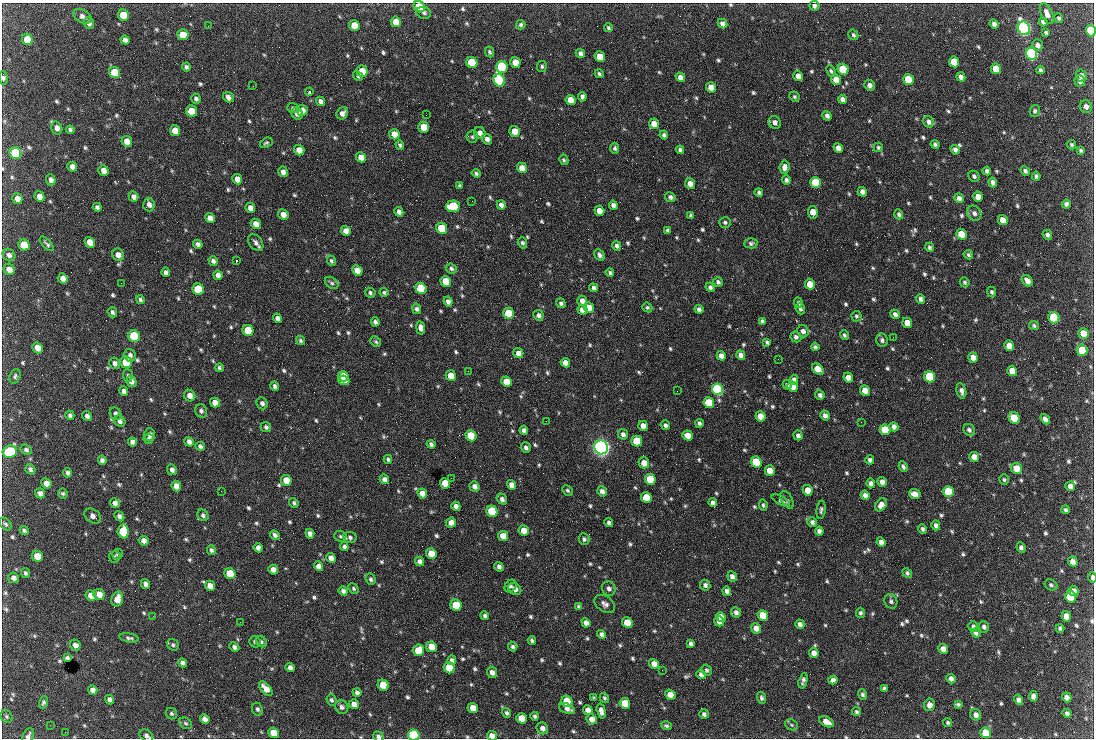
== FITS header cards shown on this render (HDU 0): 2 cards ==
NAXIS1  =                 1092 /fastest changing axis
NAXIS2  =                  736 /next to fastest changing axis

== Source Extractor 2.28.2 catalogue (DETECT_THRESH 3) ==
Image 1092 x 736 px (HDU 0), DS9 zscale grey, 1 PNG px = 1 image px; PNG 1096 x 740 px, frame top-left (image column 1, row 736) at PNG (2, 3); each listed source drawn as its Kron ellipse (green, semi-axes under 4 px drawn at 4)
Background 1810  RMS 39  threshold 118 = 3 sigma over >= 5 px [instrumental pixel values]
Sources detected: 782; of the 782, the 500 brightest by FLUX_AUTO listed and drawn (282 fainter detections omitted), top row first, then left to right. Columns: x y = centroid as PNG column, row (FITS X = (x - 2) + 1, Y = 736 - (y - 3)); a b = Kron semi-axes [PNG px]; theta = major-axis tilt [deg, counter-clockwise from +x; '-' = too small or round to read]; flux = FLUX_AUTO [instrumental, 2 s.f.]
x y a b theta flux
814 6 5 5 - 7.8e+03
419 7 6 5 - 7.9e+04
424 13 7 6 - 7.2e+03
1047 13 11 5 -66 1.7e+04
123 15 6 5 - 7.2e+04
82 16 9 6 -29 1.2e+04
1059 18 4 4 - 4.9e+03
396 22 5 5 - 5.0e+04
1043 22 4 4 - 8.0e+03
89 23 6 4 -67 1.0e+04
723 24 5 4 - 1.1e+04
994 24 5 4 - 1.2e+04
521 25 5 4 - 5.4e+03
208 26 2 2 - 4.7e+03
354 26 5 5 - 5.4e+04
608 28 4 4 - 4.6e+03
1024 28 7 6 - 1.2e+06
1091 31 6 5 - 1.4e+05
1046 33 4 3 - 5.0e+03
183 35 6 5 - 4.7e+04
853 35 5 4 - 5.5e+03
27 39 6 5 - 7.3e+04
125 40 5 4 - 9.7e+03
1037 45 6 5 - 1.1e+04
490 52 5 4 - 5.5e+03
580 53 5 4 - 9.5e+03
1032 54 6 5 - 7.7e+05
600 57 5 5 - 5.8e+04
954 62 5 5 - 5.4e+04
472 63 6 5 - 1.6e+05
515 63 5 5 - 3.6e+04
542 66 5 4 - 4.9e+03
186 67 4 4 - 7.1e+03
502 67 6 5 - 2.6e+05
843 69 6 5 - 1.9e+05
996 69 5 5 - 5.6e+04
1040 70 4 3 - 5.3e+03
362 71 5 5 - 4.5e+04
831 71 6 4 -63 5.3e+03
114 72 6 5 - 7.6e+04
599 74 4 3 - 5.1e+03
358 76 5 4 - 5.7e+03
798 76 5 4 - 2.0e+04
1081 76 6 5 - 1.2e+04
680 77 5 4 - 1.6e+04
961 77 5 4 - 1.0e+04
3 78 7 4 -82 7.1e+03
836 79 5 5 - 2.6e+04
908 79 6 5 - 8.9e+04
499 80 6 5 - 5.5e+05
1080 81 5 5 - 9.6e+03
870 85 5 5 - 1.0e+04
253 86 2 2 - 1.9e+04
711 87 5 5 - 3.0e+04
309 92 4 3 - 5.7e+03
229 97 6 4 -36 1.2e+04
582 97 4 4 - 8.3e+03
794 97 5 5 - 5.1e+03
196 99 5 5 - 7.8e+03
842 99 4 4 - 1.0e+04
571 100 5 5 - 4.1e+04
321 101 5 4 - 1.1e+04
1086 106 6 6 - 1.3e+04
293 108 6 5 - 5.2e+03
302 110 5 5 - 2.0e+04
192 111 6 5 - 6.1e+04
1035 111 6 5 - 5.4e+03
342 113 6 5 - 1.4e+04
297 114 6 5 - 1.4e+04
426 115 2 2 - 6.0e+03
827 116 5 4 - 9.1e+03
775 122 7 6 - 1.2e+04
929 122 6 5 - 9.5e+03
654 124 5 5 - 2.9e+04
424 127 5 5 - 4.9e+04
57 128 6 5 - 1.5e+04
70 130 4 3 - 5.6e+03
175 131 5 5 - 3.7e+04
515 131 5 5 - 3.3e+04
480 133 6 5 - 1.2e+04
394 134 5 5 - 2.6e+04
664 135 4 4 - 6.3e+03
472 137 6 5 - 5.0e+03
487 139 5 4 - 1.2e+04
127 141 5 5 - 2.2e+04
266 143 7 4 28 5.3e+03
935 144 4 3 - 6.4e+03
400 145 5 4 - 4.9e+03
1071 145 5 4 - 4.8e+03
878 147 5 4 - 4.7e+03
615 148 5 4 - 5.6e+03
838 148 5 4 - 1.5e+04
299 150 5 5 - 2.6e+04
680 150 4 4 - 7.0e+03
955 150 5 4 - 8.7e+03
1081 150 4 3 - 5.0e+03
15 153 6 5 - 2.6e+05
361 157 5 4 - 2.2e+04
564 160 5 4 - 5.0e+03
72 167 5 4 - 1.5e+04
784 167 6 5 - 1.5e+04
522 168 5 4 - 2.7e+04
103 171 5 5 - 1.7e+04
987 171 4 4 - 9.1e+03
1025 171 5 4 - 7.2e+03
283 172 5 4 - 1.2e+04
476 173 4 4 - 5.8e+03
974 176 6 5 - 6.7e+03
1036 176 4 4 - 6.8e+03
237 179 5 4 - 2.0e+04
51 180 5 5 - 1.1e+04
786 180 5 4 - 7.6e+03
815 182 5 5 - 1.4e+05
993 182 5 4 - 1.3e+04
690 183 5 5 - 1.7e+04
459 186 4 3 - 5.0e+03
759 192 4 4 - 5.6e+03
862 192 5 4 - 1.4e+04
39 196 5 4 - 1.8e+04
134 197 5 4 - 1.0e+04
670 197 5 4 - 7.9e+03
978 197 5 4 - 2.4e+04
959 198 5 4 - 1.1e+04
17 199 5 5 - 2.0e+04
472 201 2 2 - 8.0e+03
1066 204 4 4 - 6.8e+03
149 205 7 5 -84 1.3e+04
501 205 5 4 - 9.7e+03
613 205 4 4 - 1.0e+04
453 206 7 5 3 1.6e+05
97 207 4 4 - 7.9e+03
250 208 5 4 - 1.7e+04
599 211 5 4 - 3.1e+04
399 212 5 4 - 1.2e+04
813 212 6 5 - 3.4e+04
974 213 8 6 -57 1.1e+04
283 214 5 5 - 1.7e+04
899 214 5 4 - 6.6e+03
691 216 4 3 - 5.4e+03
210 218 5 4 - 1.7e+04
1003 220 5 4 - 2.6e+04
725 222 6 5 - 5.2e+03
256 224 5 5 - 2.1e+04
442 228 6 5 - 1.4e+05
668 230 4 3 - 5.3e+03
346 231 5 4 - 2.4e+04
961 234 5 5 - 5.4e+04
1047 235 5 4 - 7.8e+03
90 242 5 5 - 3.1e+04
256 243 10 6 -52 1.1e+04
522 243 5 4 - 6.1e+03
751 243 6 5 - 6.2e+03
47 244 9 4 -47 7.8e+03
198 244 5 4 - 9.0e+03
24 245 6 5 - 9.6e+04
617 246 5 4 - 7.6e+03
929 247 5 4 - 5.8e+03
9 255 7 5 -41 1.0e+04
118 255 6 5 - 1.9e+04
599 255 6 5 - 7.9e+03
968 255 5 4 - 5.1e+03
213 261 5 4 - 8.5e+03
236 261 3 2 - 1.2e+05
331 261 5 4 - 5.3e+03
9 269 6 5 - 1.7e+04
451 269 6 5 - 6.6e+03
357 270 5 4 - 2.1e+04
166 272 5 4 - 8.8e+03
610 273 4 3 - 5.7e+03
218 275 5 4 - 1.2e+04
63 278 5 4 - 1.6e+04
446 281 5 5 - 5.4e+04
1027 281 6 4 -50 1.5e+04
718 282 5 5 - 6.4e+03
965 282 5 4 - 5.1e+03
121 283 2 2 - 8.9e+03
332 283 7 5 -36 5.7e+03
810 284 5 5 - 3.9e+04
710 287 5 4 - 7.6e+03
421 288 6 5 - 2.5e+05
594 288 4 4 - 8.5e+03
198 289 6 5 - 2.0e+05
384 292 4 4 - 5.1e+03
992 292 5 4 - 5.9e+03
370 293 5 5 - 5.6e+03
921 299 5 4 - 9.3e+03
140 300 5 4 - 5.4e+03
582 301 5 4 - 1.6e+04
448 302 5 4 - 1.2e+04
561 303 5 4 - 5.9e+03
798 303 5 4 - 6.1e+03
647 307 5 4 - 5.0e+03
589 308 6 5 - 2.6e+04
417 309 5 4 - 7.5e+03
699 309 4 4 - 8.9e+03
800 309 5 4 - 6.5e+03
583 310 5 4 - 2.4e+04
112 312 5 4 - 7.5e+03
508 313 5 5 - 8.2e+04
895 314 5 4 - 1.0e+04
538 315 5 5 - 9.1e+03
856 316 5 5 - 5.7e+03
278 318 5 4 - 1.1e+04
1054 318 6 5 - 2.5e+05
762 321 4 4 - 5.8e+03
375 322 4 3 - 8.2e+03
907 323 5 5 - 2.5e+04
1034 326 5 4 - 5.9e+03
421 328 7 4 -80 1.1e+04
248 330 6 5 - 8.6e+04
803 331 6 5 - 1.1e+04
1084 333 5 5 - 4.1e+04
844 335 5 4 - 5.7e+03
134 336 6 5 - 3.0e+05
796 337 6 5 - 8.3e+03
893 337 2 2 - 1.5e+04
300 340 5 4 - 4.7e+03
882 340 6 6 - 8.1e+03
376 342 6 5 - 4.6e+03
767 342 4 3 - 4.9e+03
1009 346 5 5 - 3.3e+04
815 347 4 4 - 5.4e+03
38 348 5 5 - 2.6e+04
1082 350 5 5 - 9.0e+04
518 353 5 5 - 1.6e+04
130 355 6 6 - 9.4e+03
741 355 5 4 - 1.5e+04
721 356 5 4 - 1.5e+04
973 358 5 5 - 2.3e+04
778 359 2 2 - 1.2e+04
126 362 6 5 - 1.1e+05
115 363 6 5 - 1.0e+04
565 363 5 4 - 1.9e+04
219 368 4 3 - 5.5e+03
818 369 6 4 -39 3.3e+04
468 371 2 2 - 5.7e+03
1012 371 5 5 - 3.5e+04
128 375 6 5 - 4.9e+03
15 376 7 5 71 5.5e+03
343 376 5 5 - 7.0e+04
451 376 5 5 - 3.7e+04
848 377 5 4 - 2.3e+04
930 377 6 5 - 2.6e+05
344 380 5 4 - 6.8e+04
794 380 5 4 - 1.3e+04
131 381 6 5 - 1.4e+04
507 381 5 5 - 4.3e+04
787 385 5 4 - 5.9e+03
275 386 5 4 - 7.0e+03
792 387 5 4 - 2.5e+04
718 389 6 5 - 6.6e+05
865 390 5 5 - 3.2e+04
124 391 4 4 - 9.2e+03
677 391 2 2 - 5.9e+03
961 391 8 5 -77 1.1e+04
820 395 5 4 - 7.6e+03
190 396 6 5 - 1.7e+04
215 402 5 4 - 2.0e+04
262 403 6 5 - 8.1e+03
709 403 5 5 - 1.6e+05
201 411 7 6 - 7.4e+03
115 414 6 5 - 8.9e+03
70 415 5 4 - 6.3e+03
825 415 5 4 - 1.1e+04
87 416 5 4 - 7.7e+03
761 416 5 5 - 3.6e+04
1014 418 6 5 - 9.5e+04
1045 419 6 4 -47 1.1e+04
120 421 6 5 - 9.2e+03
546 421 2 2 - 6.4e+03
861 422 2 2 - 7.3e+03
699 423 4 3 - 6.2e+03
665 425 5 4 - 7.4e+03
643 426 5 4 - 2.2e+04
266 427 5 5 - 7.2e+03
894 427 5 4 - 1.2e+04
524 430 4 4 - 1.0e+04
885 430 5 5 - 9.2e+04
969 430 6 5 - 7.8e+03
150 434 6 5 - 1.3e+04
623 434 5 5 - 9.0e+03
688 435 5 5 - 3.2e+04
798 435 5 4 - 9.3e+03
471 436 6 5 - 1.2e+05
149 439 5 5 - 6.3e+03
637 441 5 5 - 1.0e+05
132 442 4 4 - 9.2e+03
189 442 5 4 - 1.1e+04
431 444 4 3 - 7.1e+03
200 446 5 4 - 7.5e+03
526 447 5 5 - 9.9e+03
601 447 7 6 - 1.6e+06
26 450 6 4 -26 6.4e+03
10 452 7 6 - 2.0e+05
974 457 5 5 - 2.0e+04
388 459 4 3 - 5.4e+03
102 460 5 4 - 8.7e+03
870 460 4 4 - 8.6e+03
756 462 5 5 - 1.5e+05
644 463 5 5 - 2.8e+04
903 467 5 4 - 6.2e+03
1016 468 6 5 - 4.3e+04
30 469 5 4 - 7.1e+03
172 470 5 4 - 9.3e+03
770 471 5 5 - 3.5e+04
67 473 4 4 - 7.0e+03
451 478 2 2 - 5.2e+03
384 479 5 4 - 1.0e+04
650 479 5 5 - 1.2e+05
1004 479 5 4 - 4.7e+03
286 480 5 5 - 4.2e+04
882 482 5 4 - 1.6e+04
46 483 5 4 - 2.0e+04
445 483 5 5 - 5.6e+04
871 483 5 4 - 1.3e+04
511 485 5 4 - 1.9e+04
176 486 5 5 - 2.4e+04
474 486 5 4 - 1.2e+04
1070 486 5 5 - 1.4e+04
567 490 6 4 -45 4.6e+03
808 490 5 5 - 2.9e+04
221 491 2 2 - 7.2e+03
602 491 5 5 - 1.0e+04
948 492 5 5 - 1.5e+05
40 493 5 4 - 1.1e+04
63 493 5 5 - 4.7e+03
422 493 5 4 - 1.8e+04
915 494 6 5 - 2.3e+04
865 495 5 4 - 1.2e+04
646 498 5 5 - 9.0e+04
502 499 6 5 - 1.1e+04
787 500 9 5 -61 8.1e+03
781 501 10 4 -28 7.6e+03
115 503 5 4 - 1.0e+04
294 503 5 4 - 5.6e+03
713 503 4 4 - 1.1e+04
763 505 6 4 -82 4.9e+03
881 505 7 5 55 1.7e+04
456 506 5 4 - 1.2e+04
821 510 9 4 85 6.3e+03
1065 510 4 4 - 5.5e+03
492 511 6 5 - 1.7e+05
203 515 6 5 - 6.5e+03
93 516 9 6 -36 1.2e+04
119 516 5 4 - 8.9e+03
451 522 5 5 - 1.7e+04
812 522 5 4 - 8.2e+03
609 523 4 4 - 7.1e+03
5 524 7 5 -42 6.1e+03
936 525 5 4 - 9.3e+03
923 529 4 3 - 6.7e+03
24 530 4 3 - 5.3e+03
123 531 7 5 -82 1.6e+05
524 531 5 5 - 3.0e+04
819 531 4 4 - 9.3e+03
310 534 5 4 - 1.2e+04
275 535 5 4 - 7.6e+03
340 536 6 5 - 5.2e+03
503 536 5 5 - 3.1e+04
350 537 7 5 -8 7.7e+03
584 539 6 5 - 6.4e+03
144 541 5 4 - 1.4e+04
881 542 5 4 - 1.3e+04
344 547 4 4 - 7.6e+03
1021 547 5 4 - 7.6e+03
258 548 5 4 - 1.1e+04
211 550 5 4 - 6.4e+03
118 554 5 5 - 5.6e+03
431 554 5 5 - 4.7e+04
37 556 6 5 - 4.2e+04
114 557 6 5 - 4.9e+03
331 558 5 4 - 1.9e+04
420 561 5 4 - 1.2e+04
1073 562 5 4 - 1.7e+04
319 566 5 4 - 1.5e+04
499 567 5 4 - 8.7e+03
273 570 5 4 - 1.7e+04
25 573 5 4 - 5.8e+03
907 573 5 4 - 6.1e+03
230 574 6 5 - 8.3e+04
732 576 5 4 - 9.6e+03
1092 577 5 3 - 9.1e+03
13 578 5 5 - 1.1e+04
371 579 6 5 - 6.1e+03
145 584 5 4 - 1.0e+04
705 585 5 5 - 7.9e+03
1051 585 7 5 -28 5.7e+03
210 586 5 4 - 2.3e+04
511 586 7 5 52 6.0e+03
354 588 6 4 -48 4.9e+03
515 589 7 5 -37 1.3e+04
609 589 7 6 - 1.1e+04
343 591 5 4 - 1.0e+04
727 591 5 4 - 1.2e+04
1074 591 5 4 - 1.2e+04
99 594 5 5 - 2.5e+04
91 596 5 5 - 2.7e+04
1070 597 6 5 - 1.2e+05
117 599 7 5 75 2.9e+04
891 601 7 6 - 7.0e+03
605 604 11 7 -36 1.2e+04
456 605 6 5 - 1.2e+05
578 607 4 3 - 4.7e+03
736 612 5 5 - 9.5e+03
860 613 5 4 - 5.4e+03
763 615 5 5 - 6.3e+04
153 616 2 2 - 1.0e+04
485 616 4 3 - 6.3e+03
1066 616 5 4 - 2.4e+04
721 617 5 4 - 1.8e+04
719 621 5 4 - 2.1e+04
240 622 2 2 - 4.8e+03
586 623 5 4 - 1.3e+04
627 623 5 5 - 7.5e+04
800 624 5 4 - 1.1e+04
973 627 5 5 - 6.9e+03
984 627 6 5 - 8.5e+03
756 628 5 5 - 2.3e+04
1060 628 4 3 - 5.7e+03
976 633 5 4 - 6.7e+03
601 634 5 4 - 8.4e+03
129 638 10 4 -9 7.1e+03
532 640 4 3 - 5.5e+03
255 642 6 5 - 6.8e+03
261 642 6 5 - 4.6e+03
691 643 4 4 - 6.6e+03
75 645 6 5 - 1.3e+04
173 645 6 5 - 5.5e+03
234 647 5 4 - 7.7e+03
431 647 5 5 - 5.7e+04
513 647 5 4 - 6.5e+03
943 649 5 4 - 2.0e+04
418 650 6 5 - 5.2e+04
814 653 5 4 - 1.8e+04
67 658 4 4 - 5.8e+03
452 660 5 4 - 1.0e+04
182 663 5 4 - 8.3e+03
654 664 5 4 - 1.9e+04
290 667 5 4 - 1.0e+04
449 668 6 5 - 9.4e+04
662 670 2 2 - 6.2e+03
707 670 6 5 - 5.8e+03
492 672 6 5 - 1.3e+04
701 674 5 4 - 1.2e+04
951 679 5 4 - 1.2e+04
833 680 4 4 - 1.0e+04
803 681 8 3 75 7.9e+03
383 685 6 5 - 8.2e+04
884 688 4 3 - 6.5e+03
266 689 9 4 -49 2.4e+04
93 690 5 4 - 1.5e+04
357 692 4 4 - 7.9e+03
862 694 5 4 - 6.0e+03
670 695 5 5 - 2.5e+04
1033 696 5 4 - 9.9e+03
1067 697 5 4 - 1.4e+04
594 698 4 3 - 4.6e+03
604 698 5 4 - 4.9e+03
761 698 6 4 -71 5.7e+03
110 700 5 4 - 8.7e+03
331 700 6 5 - 5.1e+03
1018 700 5 4 - 1.0e+04
567 701 6 5 - 1.1e+05
43 702 6 4 72 5.5e+03
625 703 5 5 - 5.7e+04
354 704 5 4 - 1.8e+04
958 704 4 3 - 4.7e+03
929 705 6 5 - 1.3e+04
342 707 7 6 - 9.2e+03
473 708 5 5 - 2.9e+04
567 708 8 4 -22 1.3e+04
257 709 6 5 - 6.6e+03
588 710 5 4 - 2.0e+04
601 711 7 4 -76 1.4e+04
856 712 5 4 - 5.0e+03
507 713 5 4 - 5.5e+03
1067 713 5 4 - 6.9e+03
171 714 6 5 - 5.2e+03
704 714 5 4 - 6.8e+03
976 715 6 5 - 1.3e+04
7 716 7 5 -55 5.2e+03
535 716 4 3 - 5.5e+03
521 718 5 5 - 4.1e+04
205 719 5 4 - 1.4e+04
592 719 5 5 - 2.0e+04
826 722 8 4 -27 2.2e+04
185 723 7 5 -30 5.2e+03
948 723 4 4 - 4.6e+03
50 725 2 2 - 4.9e+03
791 725 7 5 -22 5.1e+03
666 726 5 4 - 5.3e+03
542 728 6 5 - 1.4e+04
65 732 2 2 - 9.9e+03
273 733 5 5 - 3.8e+04
986 733 5 5 - 7.4e+04
414 735 6 5 - 3.0e+05
28 736 8 5 63 8.8e+03
146 736 8 5 -34 9.2e+03
378 736 5 4 - 7.1e+03
492 736 5 4 - 2.0e+04
At the frame edge (FLAGS 8, measured only in part): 9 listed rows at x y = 419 7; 1091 31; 3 78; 1092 577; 414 735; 28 736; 146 736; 378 736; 492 736
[282 fainter detections neither listed nor drawn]